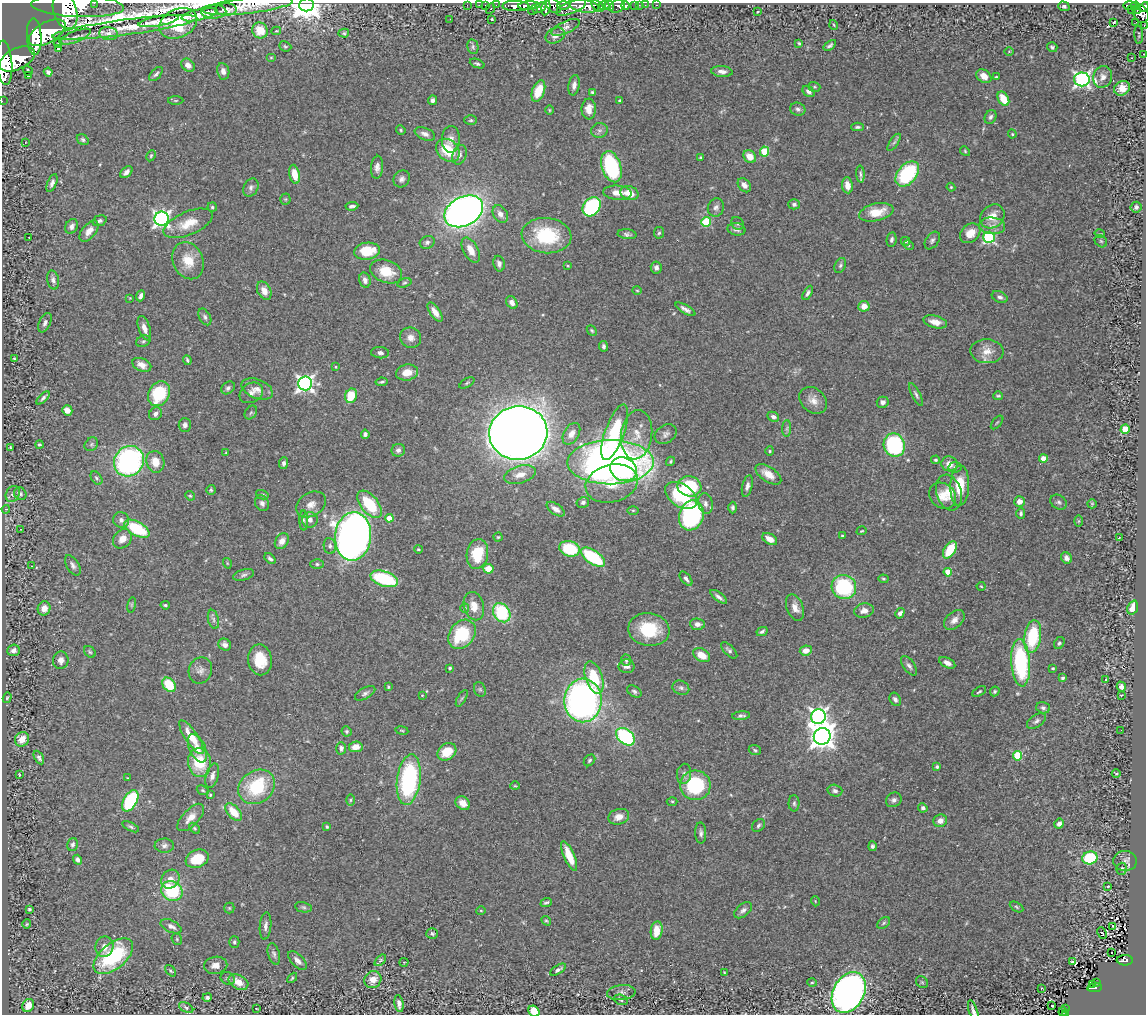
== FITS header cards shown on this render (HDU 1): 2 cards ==
NAXIS1  =                 1144
NAXIS2  =                 1012

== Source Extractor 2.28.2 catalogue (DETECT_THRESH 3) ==
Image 1144 x 1012 px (HDU 1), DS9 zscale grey, 1 PNG px = 1 image px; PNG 1148 x 1016 px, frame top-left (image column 1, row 1012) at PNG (2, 3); each listed source drawn as its Kron ellipse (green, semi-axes under 4 px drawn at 4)
Background 0.871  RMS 0.044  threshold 0.132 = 3 sigma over >= 5 px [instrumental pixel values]
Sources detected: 477; all 477 listed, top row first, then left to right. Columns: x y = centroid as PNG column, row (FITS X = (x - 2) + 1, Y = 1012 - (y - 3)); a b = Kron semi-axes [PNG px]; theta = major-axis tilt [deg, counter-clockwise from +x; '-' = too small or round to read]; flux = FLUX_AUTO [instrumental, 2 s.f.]
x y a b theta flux
94 3 2 2 - 50
306 5 7 6 - 4000
467 5 2 2 - 8.3
479 5 2 2 - 18
496 5 2 2 - 16
563 5 6 4 -2 670
609 5 5 3 - 970
635 5 3 3 - 70
639 5 2 2 - 12
645 5 2 2 - 15
657 5 3 2 - 17
1130 5 7 3 0 230
78 6 46 11 -2 7000
248 6 45 7 7 55
486 6 4 3 - 73
516 6 13 5 -1 2500
529 6 11 3 2 2500
553 6 9 6 -40 910
584 6 15 6 -8 4100
598 6 7 4 -40 870
604 6 5 3 - 1100
617 6 8 6 30 380
625 6 4 3 - 510
1064 6 6 5 - 6.7
1135 6 4 3 - 220
540 7 8 4 34 710
571 7 16 6 21 1700
1144 7 5 3 - 370
490 8 6 3 63 140
546 8 7 4 77 790
226 10 11 6 0 15
533 10 5 4 - 190
1131 10 2 2 - 10
1137 10 4 2 - 91
65 11 19 11 -72 8100
214 12 12 7 0 13
757 12 3 3 - 24
1141 14 10 7 -63 960
200 15 18 5 13 27
450 19 3 2 - 3.5
492 19 3 2 - 2.6
158 21 20 5 10 27
1114 22 4 3 - 7.6
1136 22 3 2 - 3.3
178 23 20 14 26 120
834 25 5 3 - 2.7
1144 25 3 2 - 16
125 27 73 7 7 84
566 27 15 6 25 13
260 30 8 7 - 53
276 31 5 3 - 4.2
47 33 20 10 29 8100
344 33 5 4 - 4.1
109 34 9 6 -7 15
1139 35 9 3 -87 3.1
555 36 10 7 26 17
34 37 18 7 -87 6400
75 37 17 5 21 15
799 43 4 4 - 4.4
58 44 4 2 - 2.7
830 45 7 4 35 7.2
285 46 6 5 - 4.3
473 47 7 5 -77 6.6
1052 47 5 4 - 7
58 49 4 3 - 6.1
1009 51 5 3 - 2.5
1144 54 2 2 - 3
271 57 5 3 - 2.7
1132 58 2 2 - 2.2
17 59 19 10 27 6600
4 63 22 8 -85 7100
477 64 8 4 -21 4.8
188 65 7 5 -44 20
28 71 5 2 - 4.1
223 71 8 6 -79 15
48 72 4 4 - 10
722 72 11 5 -5 14
156 74 8 4 47 7.5
28 76 3 2 - 3.6
984 76 8 6 -36 26
996 77 3 3 - 3.9
1103 77 11 9 71 19
1082 79 8 7 - 950
574 85 10 5 80 13
814 87 6 4 -18 4.2
1122 88 8 7 - 32
538 91 11 6 69 75
809 91 7 5 -39 9.9
592 92 4 3 - 4.5
1003 99 8 5 -60 53
176 100 8 4 1 3.4
432 100 5 3 - 8.2
620 100 3 3 - 4.2
2 101 2 2 - 12
589 109 10 7 88 26
798 109 8 6 -20 8.2
549 110 5 3 - 2.7
991 117 7 5 63 7.5
471 120 6 4 0 4.9
858 127 6 3 0 5.8
401 130 5 4 - 3.7
599 130 8 7 - 9.7
425 134 11 6 -21 14
1012 134 4 3 - 3.1
451 139 13 9 88 21
83 140 6 5 - 6.3
25 142 3 2 - 1.8
894 142 10 4 56 6.7
448 150 13 10 -44 97
965 151 5 4 - 3.6
764 152 5 4 - 110
459 155 10 7 71 14
151 156 6 4 63 4.4
701 157 4 3 - 3.5
750 157 7 5 -45 36
377 167 11 6 85 13
611 167 16 9 -72 330
126 172 7 4 43 13
295 174 10 5 -78 43
860 174 8 3 -87 6.9
907 174 14 9 51 260
402 179 9 7 52 11
52 183 9 4 67 12
744 185 8 5 -51 14
847 185 8 5 -82 27
951 187 4 4 - 3
251 188 9 7 62 9.4
617 193 14 7 -4 28
629 193 9 6 -17 40
285 199 5 5 - 3.8
794 204 6 5 - 7
352 206 6 3 7 7.6
212 207 4 4 - 4.6
592 207 10 8 52 370
716 207 9 8 - 13
1136 207 5 5 - 11
464 211 20 14 28 2100
876 212 17 8 13 62
500 214 9 7 -55 19
992 216 13 11 43 37
162 219 7 7 - 990
100 221 7 5 18 8.6
706 222 5 5 - 170
188 223 26 11 23 62
738 223 7 5 -44 6.8
72 226 8 6 66 10
992 226 13 8 -4 19
737 229 9 6 -11 11
89 231 12 6 51 27
659 233 6 5 - 4.8
970 233 11 8 41 42
627 234 9 5 -6 7.8
1100 234 5 3 - 2.7
547 236 25 17 -6 190
989 237 6 5 - 380
29 238 2 2 - 1.6
892 239 7 5 80 8.3
932 240 10 6 55 8.6
905 241 4 3 - 3.4
1101 241 7 5 -44 5.6
427 242 7 6 - 8.9
909 245 5 4 - 4.3
471 250 14 7 -61 35
367 251 13 8 8 97
188 261 19 15 -66 64
499 264 8 5 -79 11
840 265 8 5 66 6.8
568 266 4 3 - 3.2
656 268 6 5 - 11
386 271 16 11 -20 70
53 280 10 6 -78 11
365 280 8 5 -75 13
404 283 7 4 18 4.9
637 290 5 3 - 2.6
264 291 10 6 -63 27
808 293 8 4 62 8.5
141 296 6 4 68 9.4
1000 297 8 5 -24 9.3
130 298 3 3 - 1.9
512 302 7 5 -53 14
864 306 5 5 - 27
685 309 11 4 -30 12
435 312 11 5 -56 22
205 317 9 5 -62 9
935 322 12 6 -14 24
45 323 10 5 64 9.3
144 328 12 6 -72 22
592 330 6 4 -49 4
411 338 11 10 - 20
143 341 7 5 21 6.4
604 346 5 4 - 6.8
987 351 16 12 -3 37
380 353 9 5 -5 11
14 358 3 2 - 2.3
187 360 5 3 - 4.8
142 365 10 6 -23 23
336 367 3 2 - 2.1
407 373 11 8 12 39
382 382 6 3 10 4.9
305 383 7 7 - 1100
467 383 8 4 31 4.6
228 388 7 5 41 8.2
257 389 16 9 -21 23
251 393 12 9 30 18
159 394 13 10 62 150
916 395 13 4 -63 8
351 396 7 6 - 71
998 396 5 3 - 3.9
43 398 8 4 45 7.1
813 400 15 11 -40 28
883 402 6 5 - 14
67 410 5 5 - 20
251 413 7 5 54 5.4
155 414 7 6 - 9.9
773 417 6 4 -27 9.8
997 422 8 2 50 3.1
185 425 7 6 - 11
787 428 8 4 89 6.1
1125 429 4 4 - 120
615 432 29 9 70 270
518 433 29 27 8 5600
365 434 4 4 - 7.8
571 434 12 7 60 19
666 434 12 8 36 13
637 435 25 15 83 59
39 444 4 4 - 5.5
91 444 7 6 - 6.4
894 445 12 10 -69 340
10 447 3 3 - 2.8
398 450 7 6 - 9.3
770 451 4 4 - 3.4
226 453 3 3 - 2.6
1043 459 4 4 - 51
936 460 4 4 - 4.7
129 461 16 14 50 630
671 461 5 4 - 4.3
155 462 11 9 -73 43
610 462 43 22 0 1700
284 463 6 4 85 8.6
949 464 8 7 - 27
955 467 6 5 - 6.4
624 469 14 11 -26 240
520 474 16 8 14 30
768 474 15 7 -34 36
96 478 7 5 -52 6
612 483 26 18 14 100
689 486 12 10 -10 170
747 486 11 5 76 11
960 486 20 9 88 84
211 490 5 5 - 4.5
949 493 18 12 -72 45
13 494 8 6 61 9.5
20 494 6 6 - 6.6
262 495 6 4 -14 4.9
681 495 17 11 -35 210
190 496 5 4 - 3.8
943 496 14 12 -44 39
583 502 6 5 - 8.4
1019 502 5 5 - 23
1058 502 9 7 -32 7.9
262 503 8 6 -60 11
311 504 16 11 31 29
370 504 16 8 -52 130
705 504 10 7 -79 16
1092 504 5 4 - 3.2
733 507 6 4 -88 6.8
6 509 4 3 - 2.6
556 509 10 5 -34 16
633 510 6 4 0 3.5
1021 513 5 4 - 6.5
691 515 15 12 71 450
389 518 4 4 - 39
121 520 8 7 - 13
304 520 10 3 -89 5.8
310 520 8 8 - 17
1079 521 6 4 89 3
21 529 3 2 - 2
137 529 14 7 -28 170
862 531 5 3 - 2.8
353 536 24 18 85 2200
842 536 3 3 - 3.5
498 537 4 4 - 3.7
1119 538 2 2 - 1.9
122 539 10 8 47 27
770 539 8 5 -30 25
282 541 8 6 56 21
330 546 8 6 -80 8.7
418 549 4 3 - 3.3
570 549 10 7 -17 140
950 550 9 5 58 87
477 554 15 10 80 100
593 557 14 6 -35 200
1066 558 6 5 - 12
270 559 6 4 -43 7.2
227 563 5 3 - 2.6
317 564 6 5 - 5.9
73 565 11 6 -58 11
32 566 3 2 - 2.9
488 569 5 5 - 48
948 572 4 4 - 64
244 575 11 5 16 8.4
384 579 14 7 -18 240
686 579 8 4 -51 8.5
883 579 5 4 - 3.9
981 586 4 4 - 2.8
844 587 12 12 - 250
719 597 10 4 -38 11
132 605 8 4 81 4.6
165 605 4 3 - 4.3
474 606 14 10 -76 38
795 607 14 8 -69 24
44 608 7 6 - 23
465 608 5 4 - 3.6
1133 608 7 5 69 27
864 611 10 7 12 20
502 613 10 8 -55 200
900 613 5 4 - 10
213 619 10 5 -77 9.3
954 620 12 8 42 20
697 624 7 5 -6 17
649 629 21 16 -9 140
762 631 6 4 27 7.6
462 634 16 12 50 170
1033 637 16 8 81 170
1059 643 6 5 - 5.9
225 645 7 5 -39 15
13 650 6 5 - 12
729 650 10 5 -45 8.6
806 650 6 5 - 26
90 652 7 5 -45 5.1
702 655 9 6 -32 45
61 660 9 7 80 15
260 660 15 12 -81 78
626 660 6 5 - 5.1
947 663 8 5 -28 15
1021 663 24 9 -86 320
627 666 8 7 - 13
909 666 11 5 -54 10
450 668 3 3 - 4.8
1053 668 3 2 - 3.5
200 670 13 11 69 19
594 677 17 8 -72 120
1063 678 4 3 - 5.2
1106 679 3 2 - 4.3
169 685 8 6 -53 96
388 687 4 3 - 3.2
1121 687 5 4 - 15
681 688 9 7 -24 9.7
480 689 7 5 -68 6.2
634 691 8 5 -33 7
979 691 7 4 30 4.9
995 691 5 4 - 4.6
365 693 11 5 29 9.2
422 695 3 3 - 2
1121 695 2 2 - 2.1
7 698 5 4 - 3.9
462 698 9 4 60 4.8
895 699 7 5 -60 9.5
583 700 22 18 88 1200
1043 708 7 5 -14 7.4
741 716 9 4 6 8.5
818 716 7 7 - 1200
1036 721 10 6 36 9.7
402 730 6 3 -9 3.3
1121 730 2 2 - 3.4
346 731 5 5 - 5.6
822 736 8 8 - 3100
192 737 20 6 -56 61
625 737 10 7 -41 290
22 739 7 7 - 37
356 747 7 5 8 31
197 748 15 8 -64 24
341 748 6 5 - 9.4
755 750 6 5 - 5.3
447 752 10 8 36 70
1017 756 5 4 - 160
39 758 7 4 -61 7.5
590 760 6 5 - 5.5
199 762 14 11 -84 110
937 767 4 3 - 5.5
684 774 10 7 82 12
1116 774 4 3 - 2.6
19 775 3 2 - 2.5
212 776 12 6 74 15
127 778 3 2 - 3
409 780 25 11 82 440
695 785 15 15 - 220
515 786 5 3 - 2.8
257 787 19 16 37 180
203 790 6 4 -22 4.3
835 791 7 6 - 9
210 795 3 3 - 3.5
350 800 6 4 89 4.2
894 800 8 7 - 11
130 801 12 6 61 260
672 801 5 3 - 3.2
463 803 8 6 -38 26
794 803 8 5 -89 7.3
923 808 4 4 - 11
234 812 10 6 -48 54
191 817 17 8 46 29
619 817 11 7 18 27
940 821 7 6 - 19
1059 824 5 4 - 13
758 825 7 5 47 6.3
131 827 9 4 -26 6.2
327 827 3 3 - 3.9
195 828 6 4 -42 4.4
701 833 10 5 -88 9.3
73 844 6 5 - 7.3
164 846 9 7 -3 12
872 846 5 4 - 6.7
569 856 16 5 -66 55
1090 858 8 6 18 160
197 859 12 8 21 81
78 860 5 4 - 9.7
1125 861 12 10 -4 15
1122 869 6 5 - 5.7
170 879 10 8 51 24
1108 886 3 3 - 37
172 891 11 9 -32 210
815 901 5 3 - 2.3
546 902 6 3 21 5.5
303 907 8 5 -11 6.4
1016 907 7 4 -29 4.5
229 908 5 5 - 4.1
29 909 3 3 - 4.1
481 910 5 3 - 2.8
743 910 10 6 39 10
546 921 5 3 - 3.8
884 923 7 5 37 5.1
27 924 4 4 - 3.3
171 926 11 6 -26 16
266 926 14 5 84 13
1113 926 3 2 - 1.8
657 931 9 6 81 48
1102 933 6 3 -65 78
432 934 6 5 - 5.3
177 939 6 5 - 4
234 942 5 5 - 6.1
104 947 10 9 - 24
1112 953 3 2 - 11
274 954 11 5 -74 9.5
113 956 23 12 40 270
380 960 7 4 46 4.9
1125 960 8 5 -1 150
298 961 12 6 -46 17
404 962 4 4 - 3.9
1073 962 4 3 - 32
216 965 12 8 9 22
558 970 9 3 32 7.4
171 971 6 4 -48 4.5
724 972 3 2 - 2.6
228 978 7 6 - 6.6
292 978 6 3 46 4.2
373 980 9 8 - 32
238 982 10 7 -29 37
812 982 5 3 - 3.5
922 982 6 5 - 5.5
1097 982 3 2 - 5.6
1093 985 3 2 - 9.7
1041 988 2 2 - 1.8
1095 988 7 3 6 100
849 992 21 15 61 1700
621 993 14 7 5 15
207 997 5 4 - 6.2
621 1000 7 5 -20 5.9
399 1004 8 4 -81 11
28 1005 7 5 59 32
1052 1006 3 2 - 4.2
186 1008 8 4 -29 6.2
257 1009 3 2 - 2.1
1065 1009 3 3 - 6.7
973 1010 11 4 -72 13
534 1011 6 5 - 61
1063 1012 4 3 - 16
1065 1014 3 2 - 27
At the frame edge (FLAGS 8, measured only in part): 13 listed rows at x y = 94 3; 306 5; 78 6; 248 6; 1144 7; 65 11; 1144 25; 1144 54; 4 63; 2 101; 973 1010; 534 1011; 1065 1014